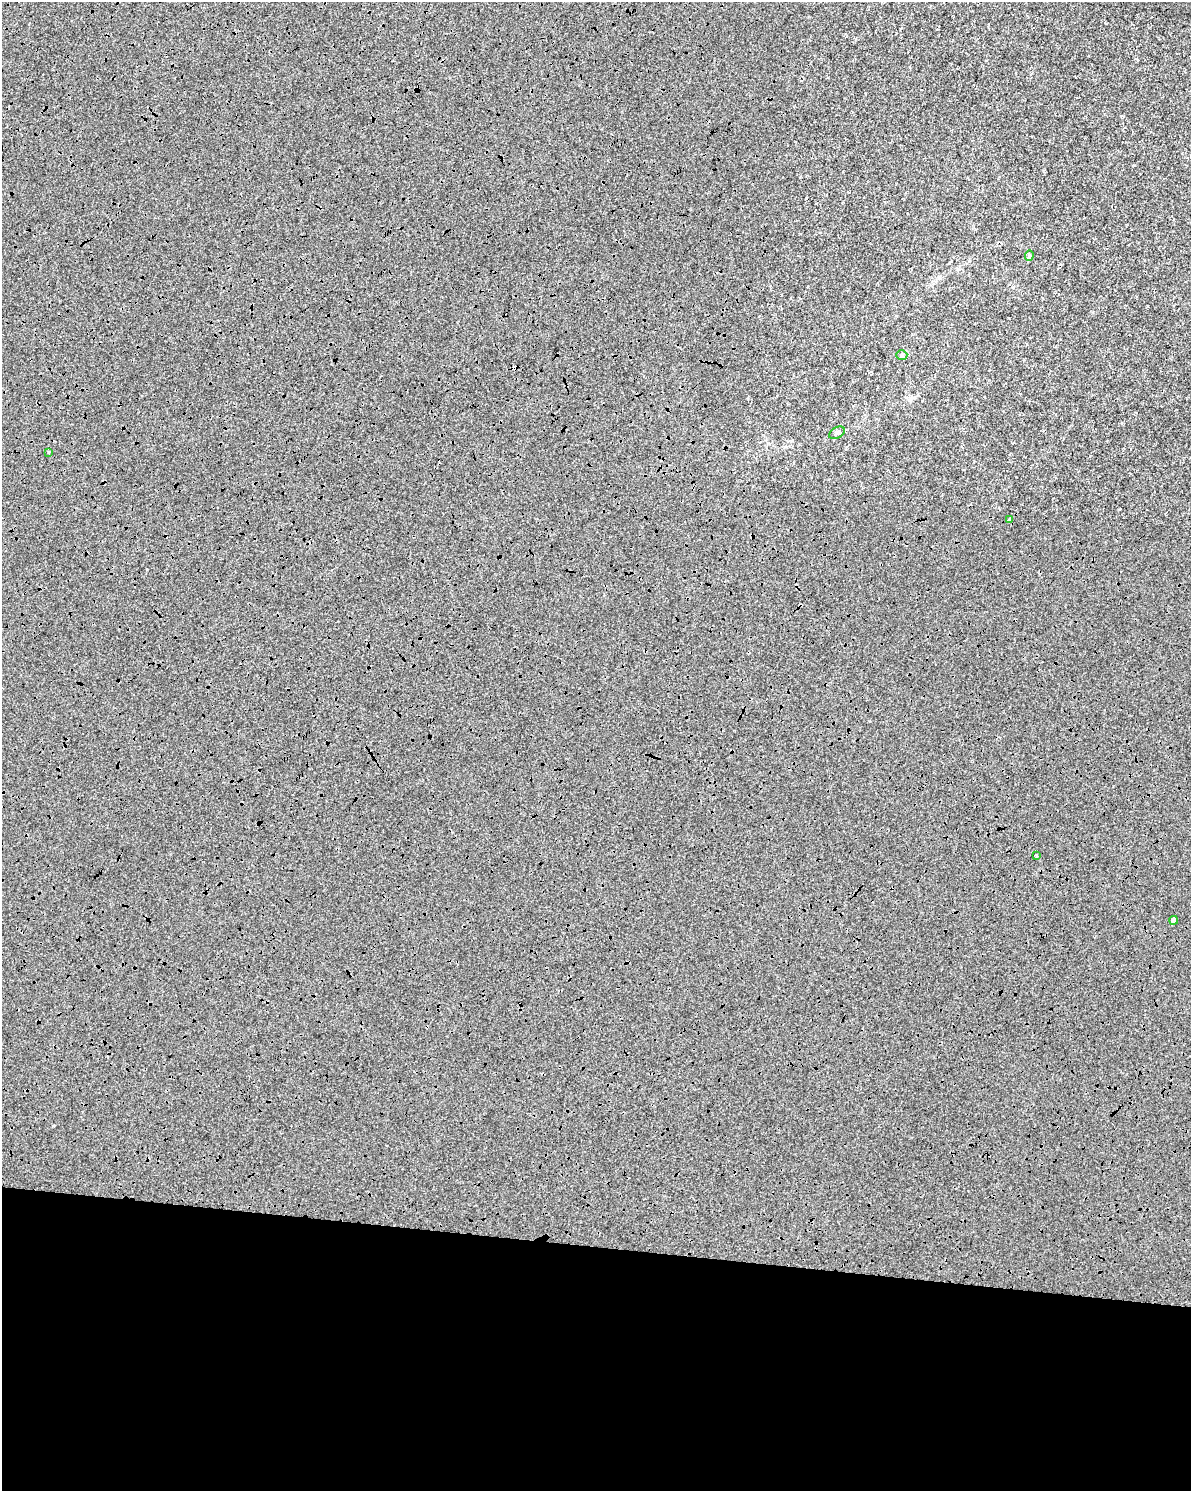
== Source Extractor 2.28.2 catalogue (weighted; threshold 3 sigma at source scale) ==
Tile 10 of 4 x 3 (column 2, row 3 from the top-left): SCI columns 1189-2377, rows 230-1718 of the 4765 x 4983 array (HDU 1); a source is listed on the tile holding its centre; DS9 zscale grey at full resolution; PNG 1193 x 1493 px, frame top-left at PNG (2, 2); each listed source drawn as its Kron ellipse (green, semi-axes under 4 px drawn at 4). Shown black and unused: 17% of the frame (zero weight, under 3 of 4 exposures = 2% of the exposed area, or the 3 px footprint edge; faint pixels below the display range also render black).
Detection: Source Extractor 2.28.2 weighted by HDU 2 'WHT'; one run over the whole footprint, this tile lists its part. Background -2.78e-04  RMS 0.0065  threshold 0.0292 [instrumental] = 3 sigma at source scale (4.5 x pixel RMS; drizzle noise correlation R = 1.50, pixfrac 1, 0.0396/0.0396 arcsec/px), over >= 5 px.
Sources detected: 8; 1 cosmic-ray / hot-pixel residue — neither listed nor drawn; the other 7 listed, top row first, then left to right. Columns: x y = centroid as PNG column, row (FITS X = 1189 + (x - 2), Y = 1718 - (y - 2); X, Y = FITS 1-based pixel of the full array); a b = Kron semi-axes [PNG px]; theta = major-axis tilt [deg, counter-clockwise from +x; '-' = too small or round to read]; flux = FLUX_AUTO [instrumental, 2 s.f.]
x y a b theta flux
1029 256 5 4 - 1.5
902 355 5 5 - 1.1
837 433 8 5 28 1.4
49 452 3 3 - 2
1010 520 4 4 - 1.9
1036 856 4 3 - 1.6
1174 920 4 4 - 2
Overlapping masked pixels (flux is a lower limit): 1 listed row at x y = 1010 520